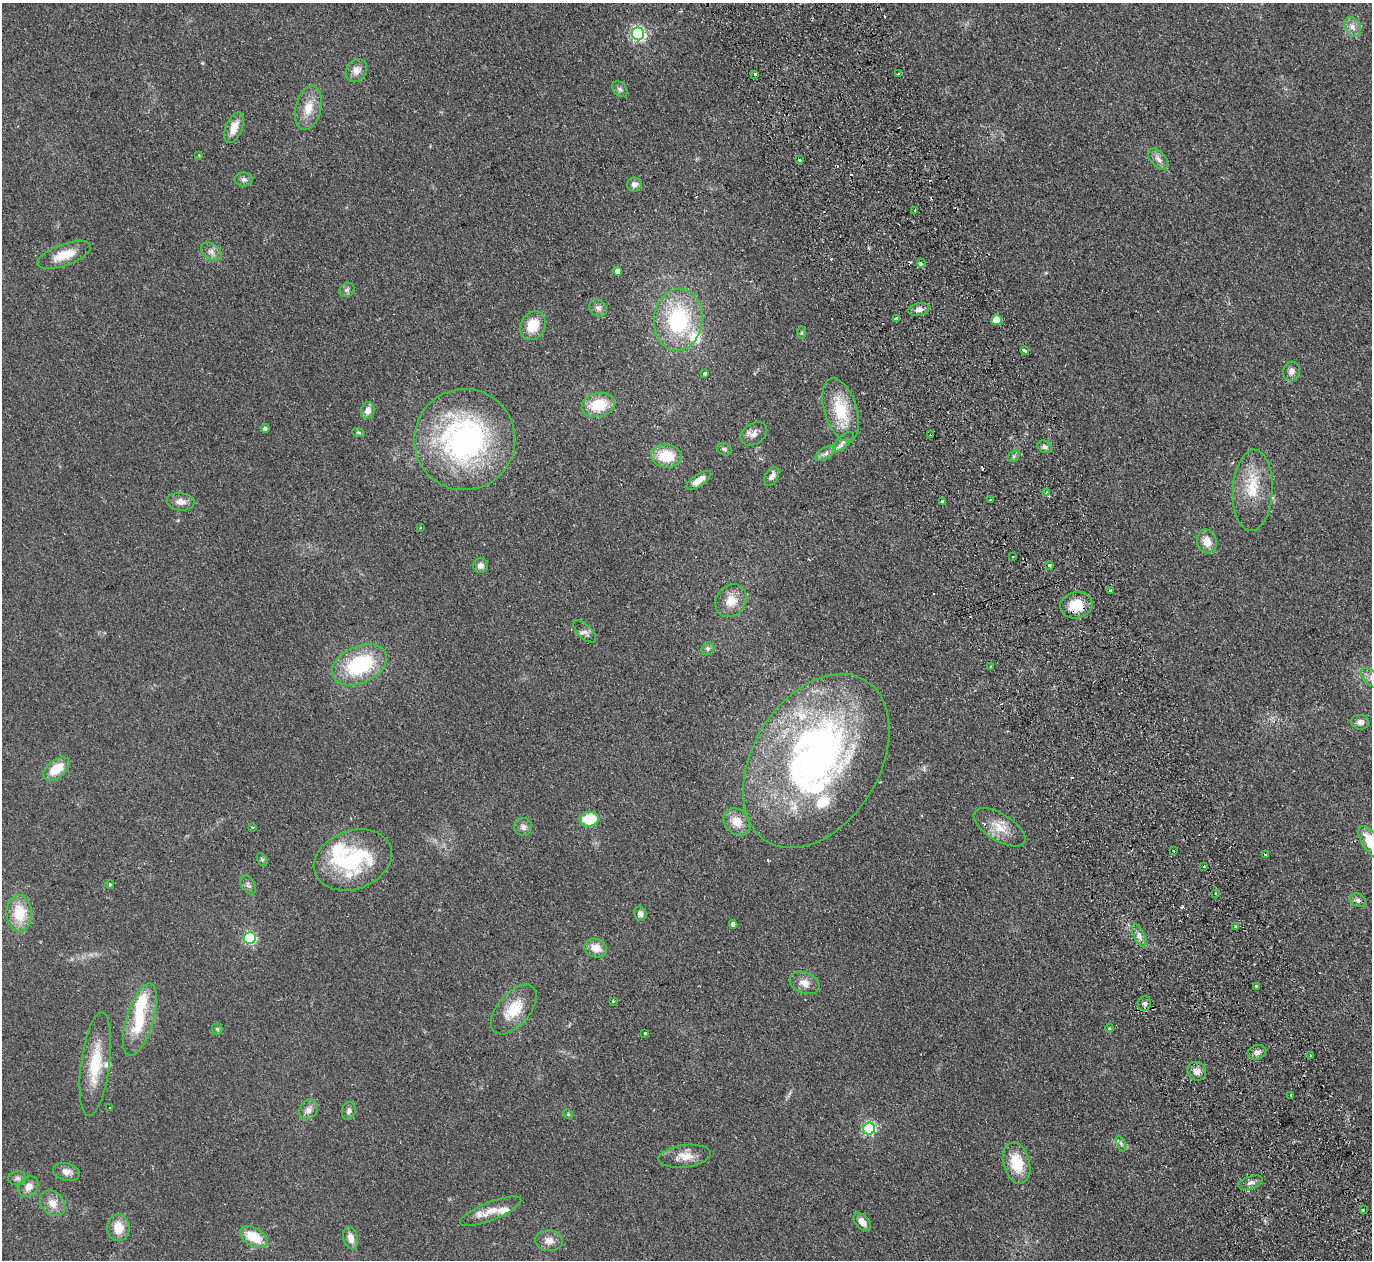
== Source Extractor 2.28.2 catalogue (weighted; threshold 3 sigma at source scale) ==
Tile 6 of 4 x 4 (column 2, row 2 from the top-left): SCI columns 1425-2794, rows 2820-4077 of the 5589 x 5512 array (HDU 1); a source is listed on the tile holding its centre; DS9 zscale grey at full resolution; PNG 1374 x 1262 px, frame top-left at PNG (2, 3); each listed source drawn as its Kron ellipse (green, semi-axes under 4 px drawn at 4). Shown black and unused: <1% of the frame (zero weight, under 2 of 3 exposures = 3% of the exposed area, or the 3 px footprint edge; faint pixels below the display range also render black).
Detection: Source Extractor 2.28.2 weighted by HDU 2 'WHT'; one run over the whole footprint, this tile lists its part. Background 0.108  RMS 0.01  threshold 0.0448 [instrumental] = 3 sigma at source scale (4.5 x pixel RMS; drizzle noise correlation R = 1.50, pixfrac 1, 0.05/0.05 arcsec/px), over >= 5 px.
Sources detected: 142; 1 inside a brighter object's white glare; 10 cosmic-ray / hot-pixel residue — neither listed nor drawn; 9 inside a brighter listed object's ellipse — not listed separately; the other 122 listed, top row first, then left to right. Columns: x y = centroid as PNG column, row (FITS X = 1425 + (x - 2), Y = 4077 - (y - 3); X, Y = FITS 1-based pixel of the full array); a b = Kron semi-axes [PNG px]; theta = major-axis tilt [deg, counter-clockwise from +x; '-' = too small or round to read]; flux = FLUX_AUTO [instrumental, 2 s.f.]
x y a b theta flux
1353 27 10 7 -60 6.2
638 34 6 6 - 210
356 70 12 10 57 7.4
755 74 3 3 - 4.9
898 74 3 2 - 1.5
620 89 9 6 -46 3.1
308 108 22 12 77 16
234 128 16 8 67 12
199 155 3 3 - 0.89
1158 159 12 7 -46 5.1
800 160 3 3 - 2.1
244 179 9 7 1 3.1
634 184 7 7 - 4.6
915 210 4 2 - 0.74
211 252 11 8 -33 5.3
64 255 28 10 20 20
921 263 4 3 - 4.9
617 271 4 4 - 4.9
347 290 8 6 34 2.7
598 308 9 8 - 3.7
919 310 10 6 13 4.7
896 319 3 3 - 3.7
678 320 31 24 84 87
996 320 5 5 - 16
533 326 15 12 61 20
802 332 6 4 -90 1.2
1025 351 4 3 - 3.6
1291 371 9 8 - 5.2
705 373 3 3 - 4.5
598 405 17 12 11 29
368 410 8 7 - 6.5
841 410 33 16 -72 38
265 428 4 4 - 2.4
358 432 6 4 -18 1.2
754 434 14 10 34 6.9
931 434 3 3 - 7.5
465 440 51 50 - 230
843 442 13 6 43 4.3
1045 447 7 6 - 2.7
724 449 7 5 -32 1.9
826 453 12 5 31 4.2
666 456 15 11 -4 28
1014 456 6 5 - 1.8
772 476 10 6 60 5.1
699 480 14 6 34 9.2
1253 490 41 20 87 35
1047 492 4 2 - 0.89
991 500 3 3 - 7.4
942 501 3 3 - 4.5
181 502 14 8 -5 7.2
420 528 3 2 - 0.61
1207 541 12 9 -71 11
1012 557 3 2 - 1.5
1049 565 3 3 - 2.6
480 566 7 7 - 4.9
1110 591 3 2 - 1.3
731 601 17 14 53 14
1076 605 16 13 13 23
585 632 14 7 -44 4.1
708 649 7 5 44 2.2
359 665 29 18 24 75
991 666 4 2 - 0.76
1371 678 13 6 -43 5.9
1360 722 9 7 -9 4.7
816 761 94 63 58 410
56 769 15 8 37 22
589 819 9 7 10 32
737 822 15 12 -50 14
523 827 9 9 - 4.2
1000 827 29 13 -31 18
252 828 3 3 - 1.9
1371 843 19 8 -56 29
1174 851 3 2 - 0.85
1266 855 3 2 - 1.2
262 859 7 4 -62 1.6
353 860 40 29 20 95
1204 867 3 2 - 1.3
110 884 4 4 - 1.4
248 885 10 6 -55 3
1215 893 3 3 - 4
1358 900 8 6 -28 2.9
19 913 18 12 -87 27
640 914 7 6 - 4.3
733 924 4 4 - 4
1236 926 3 3 - 1.2
1139 935 12 5 -67 4.4
250 938 6 6 - 110
596 948 11 9 -23 12
804 983 15 10 -23 8.8
1256 986 3 3 - 3.1
613 1001 3 3 - 1.9
1145 1004 7 6 - 3.3
514 1009 30 16 49 28
140 1020 38 13 73 40
1109 1028 4 4 - 0.94
217 1029 5 5 - 1.5
645 1033 3 3 - 2.9
1257 1052 9 7 16 4.2
1310 1055 2 2 - 1.1
95 1064 52 14 83 38
1197 1071 10 9 - 6.3
1291 1095 3 2 - 1.6
110 1108 3 2 - 1.2
308 1110 11 8 58 5.4
349 1111 9 7 78 3.6
568 1114 5 4 - 1.1
869 1129 6 6 - 120
1121 1143 8 4 -67 2
685 1156 26 11 7 13
1017 1163 21 13 -75 29
66 1172 13 8 -13 6.2
17 1178 9 7 6 3.3
1250 1183 12 6 20 4.3
29 1187 11 9 52 7.8
52 1203 14 11 -47 10
1363 1210 3 3 - 1.6
491 1211 33 9 21 15
862 1222 10 6 -48 7.8
118 1228 13 11 -89 15
254 1237 15 9 -31 24
351 1238 11 7 -76 7.9
549 1241 14 10 -6 7.8
Overlapping masked pixels (flux is a lower limit): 3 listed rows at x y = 921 263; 931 434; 1076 605
Isophote crosses this tile's border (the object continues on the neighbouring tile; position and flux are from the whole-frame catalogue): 2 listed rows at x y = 1371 678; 1371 843